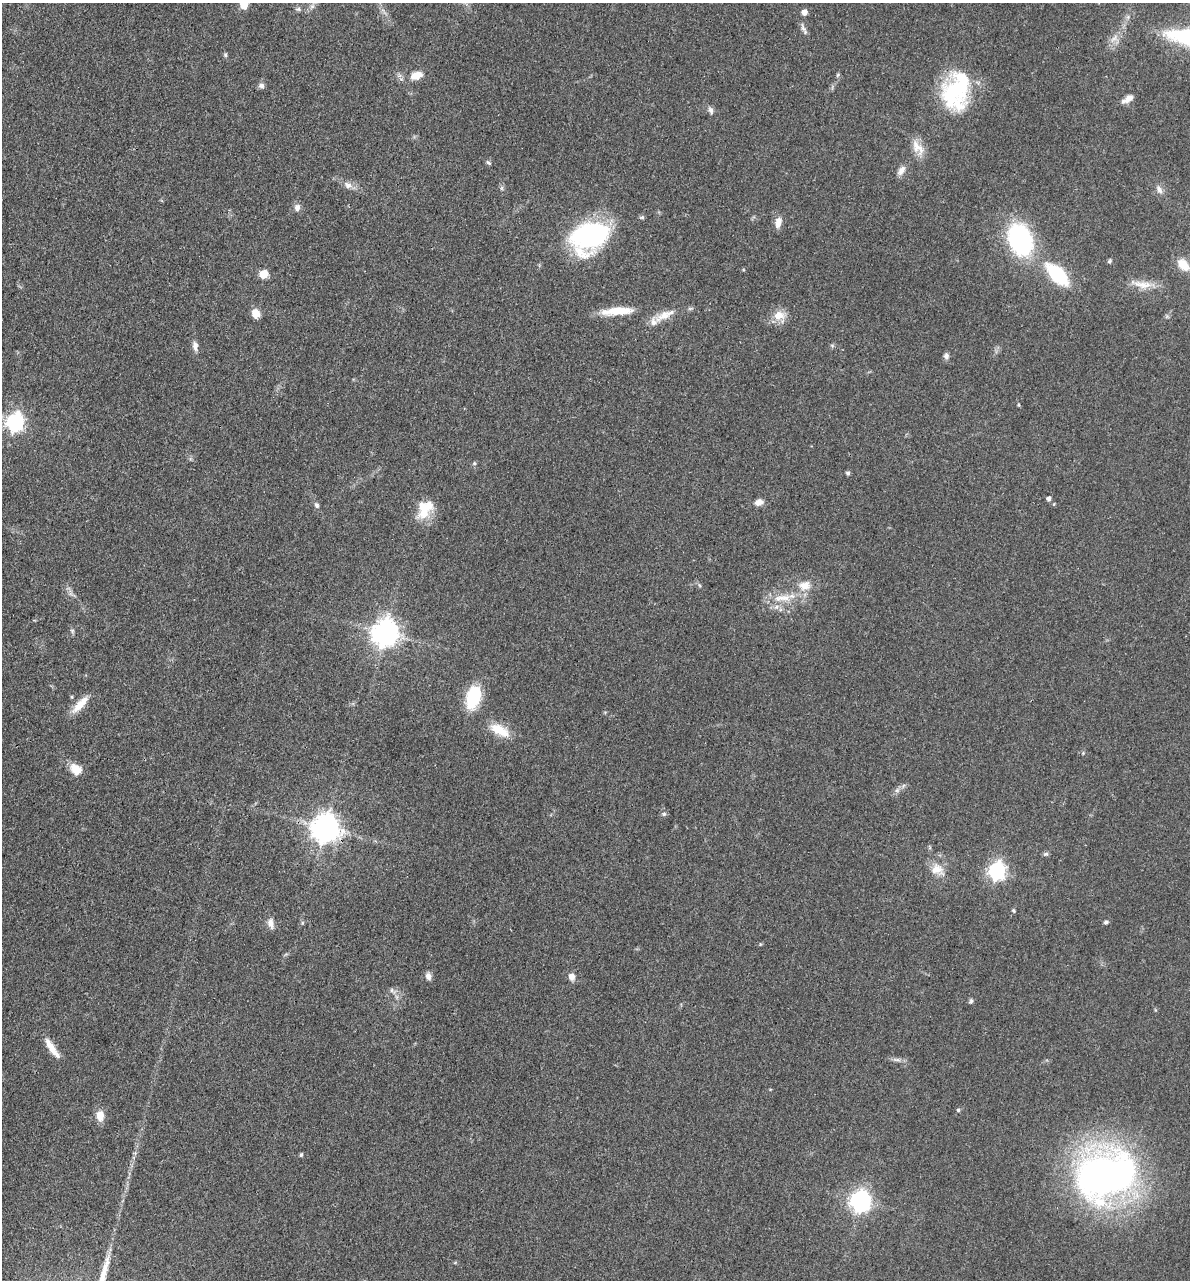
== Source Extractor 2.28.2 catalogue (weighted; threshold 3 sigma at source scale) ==
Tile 11 of 4 x 4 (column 3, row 3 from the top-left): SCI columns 2697-3884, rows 1349-2626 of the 5276 x 5252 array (HDU 1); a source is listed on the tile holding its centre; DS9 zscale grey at full resolution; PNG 1192 x 1282 px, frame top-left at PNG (2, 3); no overlay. Shown black and unused: <1% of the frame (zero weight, under 3 of 4 exposures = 6% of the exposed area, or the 3 px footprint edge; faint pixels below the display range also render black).
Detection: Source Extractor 2.28.2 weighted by HDU 2 'WHT'; one run over the whole footprint, this tile lists its part. Background 0.0401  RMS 0.0049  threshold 0.0219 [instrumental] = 3 sigma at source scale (4.5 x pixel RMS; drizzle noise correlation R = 1.50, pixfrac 1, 0.05/0.05 arcsec/px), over >= 5 px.
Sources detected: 73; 2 inside a brighter listed object's ellipse — not listed separately; the other 71 listed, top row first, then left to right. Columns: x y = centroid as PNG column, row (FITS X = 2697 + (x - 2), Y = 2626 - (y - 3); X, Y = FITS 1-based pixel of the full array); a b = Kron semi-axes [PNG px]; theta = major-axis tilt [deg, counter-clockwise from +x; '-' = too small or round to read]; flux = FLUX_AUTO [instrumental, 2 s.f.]
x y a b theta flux
244 5 5 5 - 13
312 6 7 6 - 1.5
298 9 7 6 - 1
804 12 5 5 - 3.7
803 28 14 5 -70 1.8
225 55 6 5 - 0.76
838 75 6 4 88 0.68
416 76 15 9 18 5.8
261 86 7 7 - 1.7
956 91 45 29 76 45
1128 99 16 7 32 3.2
711 110 10 6 -69 1.6
917 147 24 12 -55 6.4
488 162 7 4 -40 0.78
901 170 14 8 55 2.8
348 185 11 9 -24 2.8
502 188 6 4 71 0.71
1159 190 12 7 -58 2.3
297 208 9 7 81 2.3
778 222 12 7 80 4
590 236 33 24 25 90
1020 240 20 14 -69 110
1110 261 5 4 - 0.8
1183 264 17 11 -47 7.4
264 274 5 5 - 18
1058 275 23 12 -45 37
1143 284 30 9 -8 6.9
617 311 39 9 4 11
255 313 10 8 -68 4.9
665 315 31 10 26 7.2
779 316 14 12 11 6.4
195 346 11 6 -84 2.6
946 356 7 6 - 1.7
1019 405 5 3 - 0.5
15 422 8 7 - 170
474 463 5 5 - 0.69
848 473 4 4 - 1.2
1048 499 5 4 - 1.5
759 502 10 7 11 3
1054 504 4 4 - 0.49
317 505 7 5 -66 1.4
425 508 24 17 58 13
699 585 6 4 -70 0.64
805 585 16 12 10 6.4
782 598 31 10 6 9.8
72 631 6 5 - 0.8
385 633 9 8 - 560
473 697 20 12 75 27
80 704 27 8 47 7.2
500 730 29 12 -29 9.4
76 769 14 11 -39 6.2
897 790 7 6 - 1.4
664 814 6 5 - 0.84
325 828 9 8 - 650
1046 854 7 5 19 0.88
937 869 20 14 -28 6.8
997 871 7 6 - 180
1013 910 5 5 - 0.63
1106 922 6 5 - 1
271 923 15 7 -77 2.8
428 976 9 7 -71 2.2
572 976 8 7 - 3
391 990 6 4 89 0.84
971 1001 7 5 70 0.85
52 1048 28 7 -55 6.4
897 1060 12 4 -5 1.7
958 1110 5 4 - 0.82
100 1116 12 8 -85 5.4
301 1155 4 4 - 0.74
1105 1175 47 37 14 280
860 1201 9 8 - 270
Overlapping masked pixels (flux is a lower limit): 1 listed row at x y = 325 828
Isophote crosses this tile's border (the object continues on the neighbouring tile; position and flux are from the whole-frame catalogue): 1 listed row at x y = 244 5